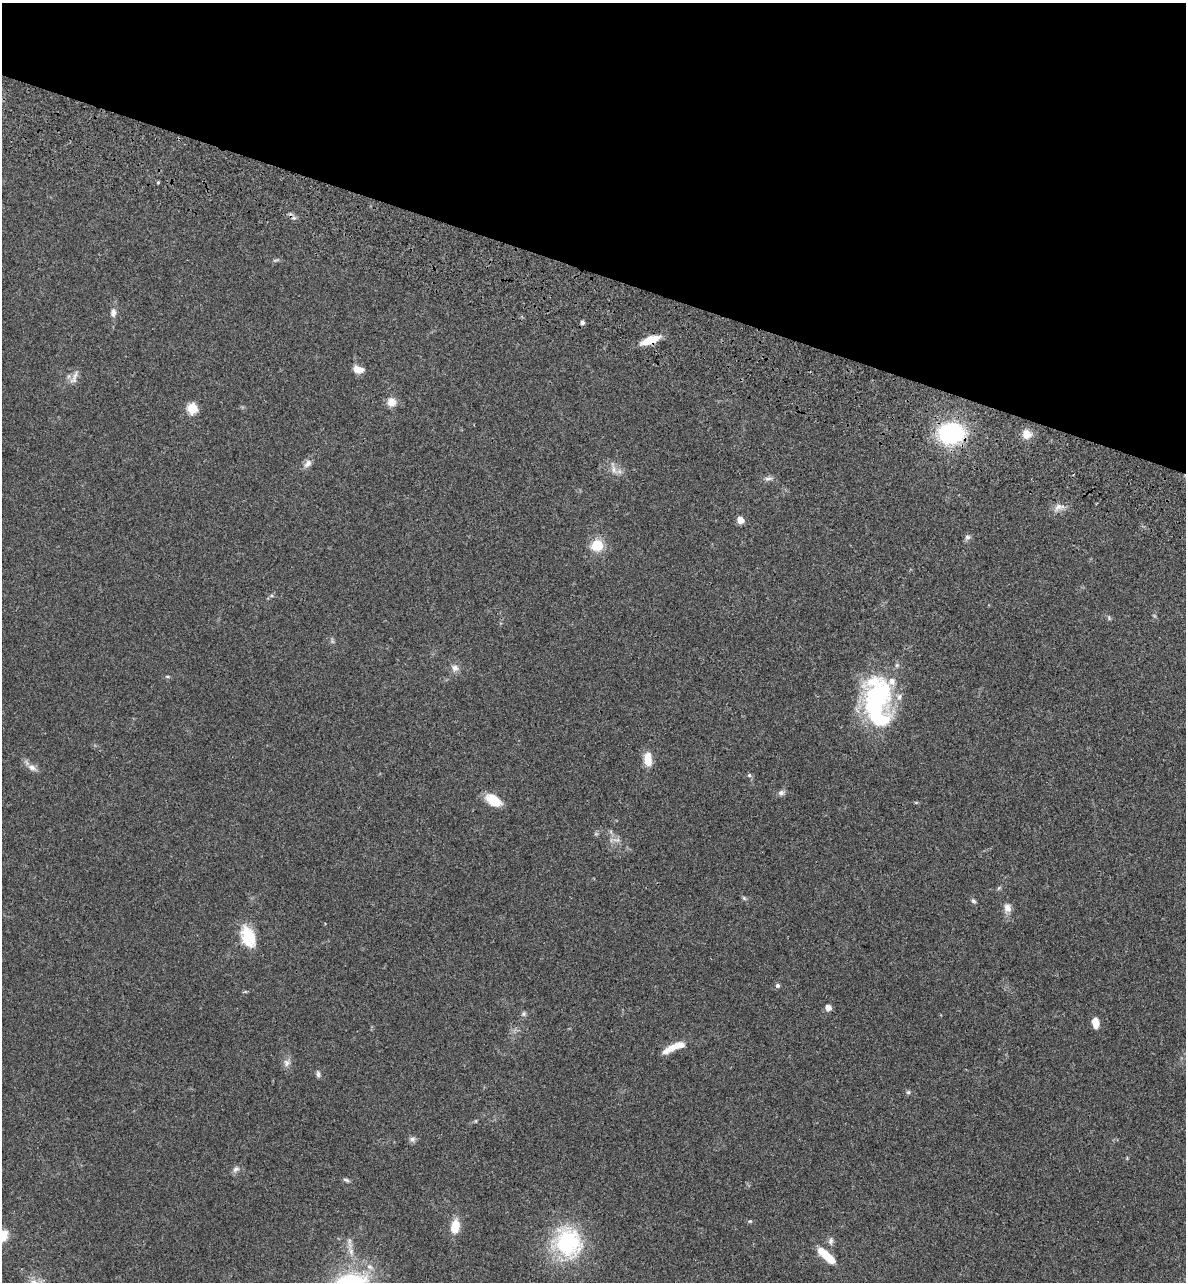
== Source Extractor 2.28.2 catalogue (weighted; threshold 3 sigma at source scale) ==
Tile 2 of 4 x 4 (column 2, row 1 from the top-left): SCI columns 1506-2689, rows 4028-5307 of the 5496 x 5492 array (HDU 1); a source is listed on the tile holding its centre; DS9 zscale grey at full resolution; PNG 1188 x 1284 px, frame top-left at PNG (2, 3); no overlay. Shown black and unused: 21% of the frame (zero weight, under 3 of 4 exposures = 13% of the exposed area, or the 3 px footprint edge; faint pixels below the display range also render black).
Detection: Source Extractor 2.28.2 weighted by HDU 2 'WHT'; one run over the whole footprint, this tile lists its part. Background 0.0647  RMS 0.0058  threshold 0.0259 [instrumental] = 3 sigma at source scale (4.5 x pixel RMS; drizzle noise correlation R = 1.50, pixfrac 1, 0.05/0.05 arcsec/px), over >= 5 px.
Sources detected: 57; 2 too faint to see at this stretch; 1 inside a brighter object's white glare — not listed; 3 inside a brighter listed object's ellipse — not listed separately; the other 51 listed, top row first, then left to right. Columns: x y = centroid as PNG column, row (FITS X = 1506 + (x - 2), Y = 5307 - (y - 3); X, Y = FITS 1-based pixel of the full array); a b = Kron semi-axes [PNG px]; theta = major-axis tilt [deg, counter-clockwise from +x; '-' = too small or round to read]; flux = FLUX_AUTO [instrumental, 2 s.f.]
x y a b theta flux
158 182 4 4 - 0.64
294 218 7 4 -18 1.2
113 312 10 7 86 2.7
582 322 4 4 - 1.7
650 340 20 7 20 11
358 369 13 8 -10 4.6
74 377 22 7 68 3.6
391 402 11 10 - 4.9
192 408 5 5 - 35
951 434 17 13 5 84
1027 434 10 9 - 6.4
308 464 13 8 46 2.9
614 469 16 6 -75 3.4
768 479 11 6 6 2.1
1058 507 14 9 45 3.8
740 520 5 5 - 8
967 537 9 7 33 1.6
597 545 13 13 - 13
1109 618 7 4 -47 0.88
332 641 7 4 -71 0.93
455 668 11 9 -31 2.9
167 676 6 4 0 0.73
877 699 50 31 84 81
648 759 15 8 -87 8.9
32 767 12 7 -23 3.2
749 775 5 5 - 0.96
781 793 8 7 - 1.8
493 800 18 10 -35 12
916 803 6 4 0 0.57
744 898 7 4 -45 0.89
973 901 7 5 -37 1.1
1007 908 12 10 -78 3.6
248 937 27 16 -69 16
777 986 6 6 - 1.3
828 1008 7 6 - 2.9
524 1014 7 6 - 1.2
1095 1023 10 6 -84 6.3
672 1047 24 8 31 7.9
287 1063 10 9 - 2.8
318 1074 9 5 -84 1.3
908 1092 6 5 - 0.91
412 1139 8 7 - 1.7
236 1169 10 7 38 2
346 1180 9 5 -19 1.2
750 1221 5 4 - 0.63
455 1226 14 8 82 10
831 1241 11 6 82 2
568 1242 38 33 -65 53
351 1251 15 6 -76 3.9
826 1256 23 7 -41 14
34 1282 11 9 -53 4
Overlapping masked pixels (flux is a lower limit): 2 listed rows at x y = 650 340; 951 434
Isophote crosses this tile's border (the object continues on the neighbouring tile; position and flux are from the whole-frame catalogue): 1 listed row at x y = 34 1282